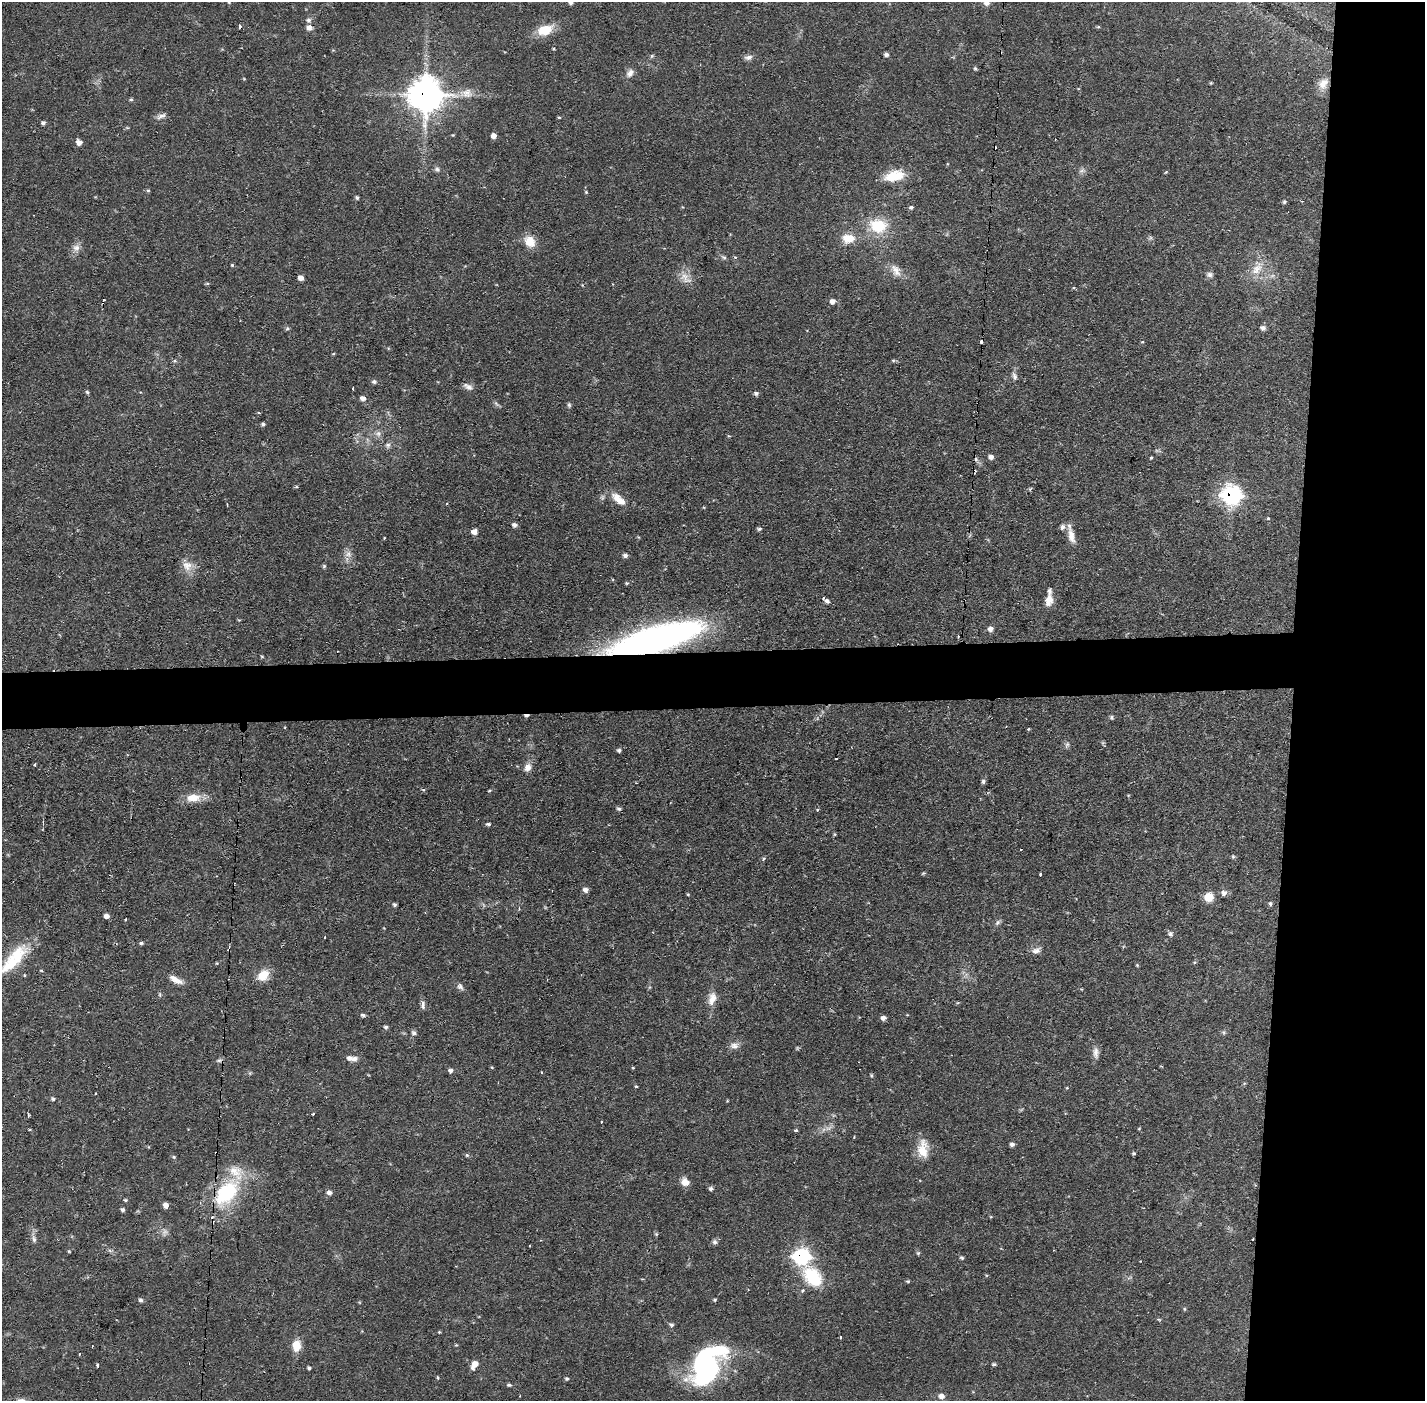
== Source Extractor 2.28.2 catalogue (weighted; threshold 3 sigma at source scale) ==
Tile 6 of 3 x 3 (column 3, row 2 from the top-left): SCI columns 2846-4268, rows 1451-2849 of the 4268 x 4301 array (HDU 1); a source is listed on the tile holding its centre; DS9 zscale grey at full resolution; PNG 1427 x 1403 px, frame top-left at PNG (2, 2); no overlay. Shown black and unused: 13% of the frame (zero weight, under 2 of 3 exposures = <1% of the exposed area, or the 3 px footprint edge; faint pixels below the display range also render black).
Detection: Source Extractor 2.28.2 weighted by HDU 2 'WHT'; one run over the whole footprint, this tile lists its part. Background 0.0561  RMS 0.0059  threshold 0.0263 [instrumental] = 3 sigma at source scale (4.5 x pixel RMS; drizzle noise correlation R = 1.50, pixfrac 1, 0.05/0.05 arcsec/px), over >= 5 px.
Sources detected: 203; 1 too faint to see at this stretch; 2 inside a brighter object's white glare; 12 cosmic-ray / hot-pixel residue — not listed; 6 inside a brighter listed object's ellipse — not listed separately; the other 182 listed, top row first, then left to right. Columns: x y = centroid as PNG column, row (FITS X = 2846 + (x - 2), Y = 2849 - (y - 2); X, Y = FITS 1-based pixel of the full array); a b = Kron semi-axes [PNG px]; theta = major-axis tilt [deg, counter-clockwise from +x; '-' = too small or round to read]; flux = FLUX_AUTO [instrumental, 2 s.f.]
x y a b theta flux
570 2 5 5 - 1.6
986 3 8 7 - 2.4
308 20 7 6 - 1.6
309 28 6 6 - 3.2
545 30 17 11 16 14
554 49 4 3 - 0.56
886 55 6 5 - 1.4
748 57 11 7 8 2.4
975 69 5 4 - 0.86
630 73 11 8 49 3
1323 83 16 11 57 5.9
467 93 14 13 - 5.6
426 94 12 12 - 900
131 99 5 4 - 0.79
161 116 14 6 24 2.3
559 117 5 3 - 0.56
43 123 5 4 - 1.3
453 135 4 4 - 0.53
494 136 6 5 - 2.6
79 142 7 6 - 3
437 169 8 6 -27 1.6
1082 171 9 4 19 1.2
894 176 21 11 14 16
148 190 6 4 0 0.71
586 192 4 4 - 0.63
357 198 5 4 - 0.9
1284 202 5 4 - 0.99
911 207 5 5 - 1
878 226 21 16 -8 20
848 238 15 10 -4 8.9
530 242 14 11 -50 8.3
76 248 10 10 - 3.5
724 257 6 5 - 1.1
232 265 4 4 - 0.63
1257 269 23 12 54 9.3
896 270 18 10 -58 5.4
1210 275 8 7 - 1.8
301 278 5 5 - 2.9
685 278 20 11 -50 6.1
207 284 5 3 - 0.67
832 301 7 6 - 2.9
1263 328 8 6 -10 1.7
287 329 6 4 61 0.96
981 342 3 3 - 4.3
1142 342 5 3 - 0.45
1014 376 10 6 -65 2
374 382 7 6 - 1.3
468 387 14 6 -28 2.5
87 392 5 4 - 0.84
756 393 6 5 - 1.4
363 398 6 6 - 2.5
496 404 9 3 -45 1.1
569 405 7 5 -89 1
263 424 5 3 - 1.1
378 433 8 6 90 2.1
388 445 5 5 - 1.6
991 457 6 5 - 2.3
1151 458 3 2 - 0.63
296 487 5 3 - 0.6
1231 495 9 9 - 160
619 499 20 9 -40 8
227 504 3 2 - 0.72
1268 518 3 3 - 1.2
514 525 6 6 - 1.7
759 529 6 4 15 1.1
474 531 5 5 - 3.9
1071 536 22 8 -79 5.7
348 554 10 8 27 3.1
625 555 5 5 - 1.9
187 565 14 13 - 6.2
324 566 5 5 - 0.89
627 583 4 4 - 0.69
824 598 4 3 - 1.7
1049 600 14 9 78 5.4
827 601 5 5 - 1.4
990 629 6 6 - 2.4
656 639 80 19 15 290
262 656 5 3 - 0.54
1111 717 5 5 - 1
1028 729 4 4 - 0.55
1067 745 9 5 69 1.4
619 750 5 5 - 1.1
836 759 3 2 - 0.92
35 765 3 3 - 1.1
527 767 10 8 63 4
983 781 7 5 89 1.1
423 789 5 3 - 0.68
489 791 4 3 - 0.56
193 798 20 11 2 8.7
618 808 6 5 - 1.1
817 809 4 3 - 0.86
488 824 6 5 - 1.1
1021 849 3 2 - 0.69
1233 857 5 4 - 0.86
763 859 5 3 - 0.72
923 873 6 3 44 0.64
1041 875 3 3 - 2.3
586 890 7 5 -19 2.2
1224 893 8 7 - 2.6
688 894 4 3 - 0.59
1209 897 9 8 - 8.9
1270 904 6 5 - 1
395 905 5 4 - 0.97
107 916 5 5 - 2.4
126 920 3 3 - 0.78
998 923 8 6 50 1.5
1170 934 7 6 - 1.5
325 937 3 2 - 0.63
141 943 5 4 - 0.98
1036 950 13 7 16 2.9
17 956 38 20 56 23
1194 962 4 3 - 0.54
1137 965 5 3 - 0.55
263 975 15 10 42 9.8
176 980 19 7 -28 4.8
460 987 10 6 -54 1.9
160 995 6 4 -72 0.73
712 999 19 10 75 5.8
957 1003 5 3 - 0.63
423 1005 13 5 -87 1.9
363 1015 6 4 -20 1.2
883 1018 6 5 - 2
386 1027 5 4 - 1.1
1223 1032 6 5 - 1
414 1033 7 6 - 1.3
734 1046 12 9 1 3.2
1096 1052 16 8 -89 3.3
350 1058 8 6 -2 2.3
219 1060 8 5 16 1.3
633 1068 5 3 - 0.47
450 1070 6 5 - 1.5
542 1073 3 3 - 1.4
871 1075 5 3 - 0.67
636 1086 4 3 - 0.64
53 1099 5 5 - 1.1
313 1114 3 2 - 1.1
28 1115 4 2 - 1.1
601 1122 3 3 - 1.5
828 1128 9 5 23 2.2
1139 1129 4 4 - 0.51
796 1130 4 3 - 4.4
854 1137 3 3 - 0.48
1012 1144 5 4 - 1.7
923 1149 23 13 87 10
1134 1153 4 4 - 0.83
467 1155 5 5 - 0.75
174 1157 5 4 - 0.8
685 1182 11 9 -58 4.1
711 1188 5 5 - 1.5
227 1193 40 24 50 45
329 1193 6 5 - 2.1
125 1200 5 4 - 0.79
166 1205 6 5 - 2.9
123 1210 5 4 - 1.3
656 1234 5 4 - 0.74
34 1239 10 6 -81 1.9
715 1242 7 6 - 1.5
530 1245 3 2 - 0.67
69 1251 4 3 - 0.56
918 1253 6 4 45 0.72
801 1257 9 8 - 100
962 1258 5 4 - 0.86
1140 1261 3 2 - 0.85
813 1277 26 17 -49 26
908 1281 5 4 - 0.76
141 1300 5 5 - 1.3
715 1300 4 4 - 0.78
1184 1309 5 3 - 0.6
1159 1319 5 3 - 0.62
672 1325 6 5 - 1.1
439 1332 4 4 - 0.55
841 1337 3 3 - 3.8
297 1346 12 9 90 9.1
705 1363 33 19 -50 66
474 1364 11 6 59 4.4
994 1364 6 4 9 0.94
98 1365 4 3 - 1.9
309 1368 4 3 - 1
438 1378 5 3 - 0.61
567 1379 5 5 - 0.92
509 1385 6 4 -1 0.94
941 1396 9 8 - 3
Overlapping masked pixels (flux is a lower limit): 4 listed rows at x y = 426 94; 1231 495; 656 639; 801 1257
Isophote crosses this tile's border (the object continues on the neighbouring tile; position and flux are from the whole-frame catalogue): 3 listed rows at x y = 570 2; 986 3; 941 1396